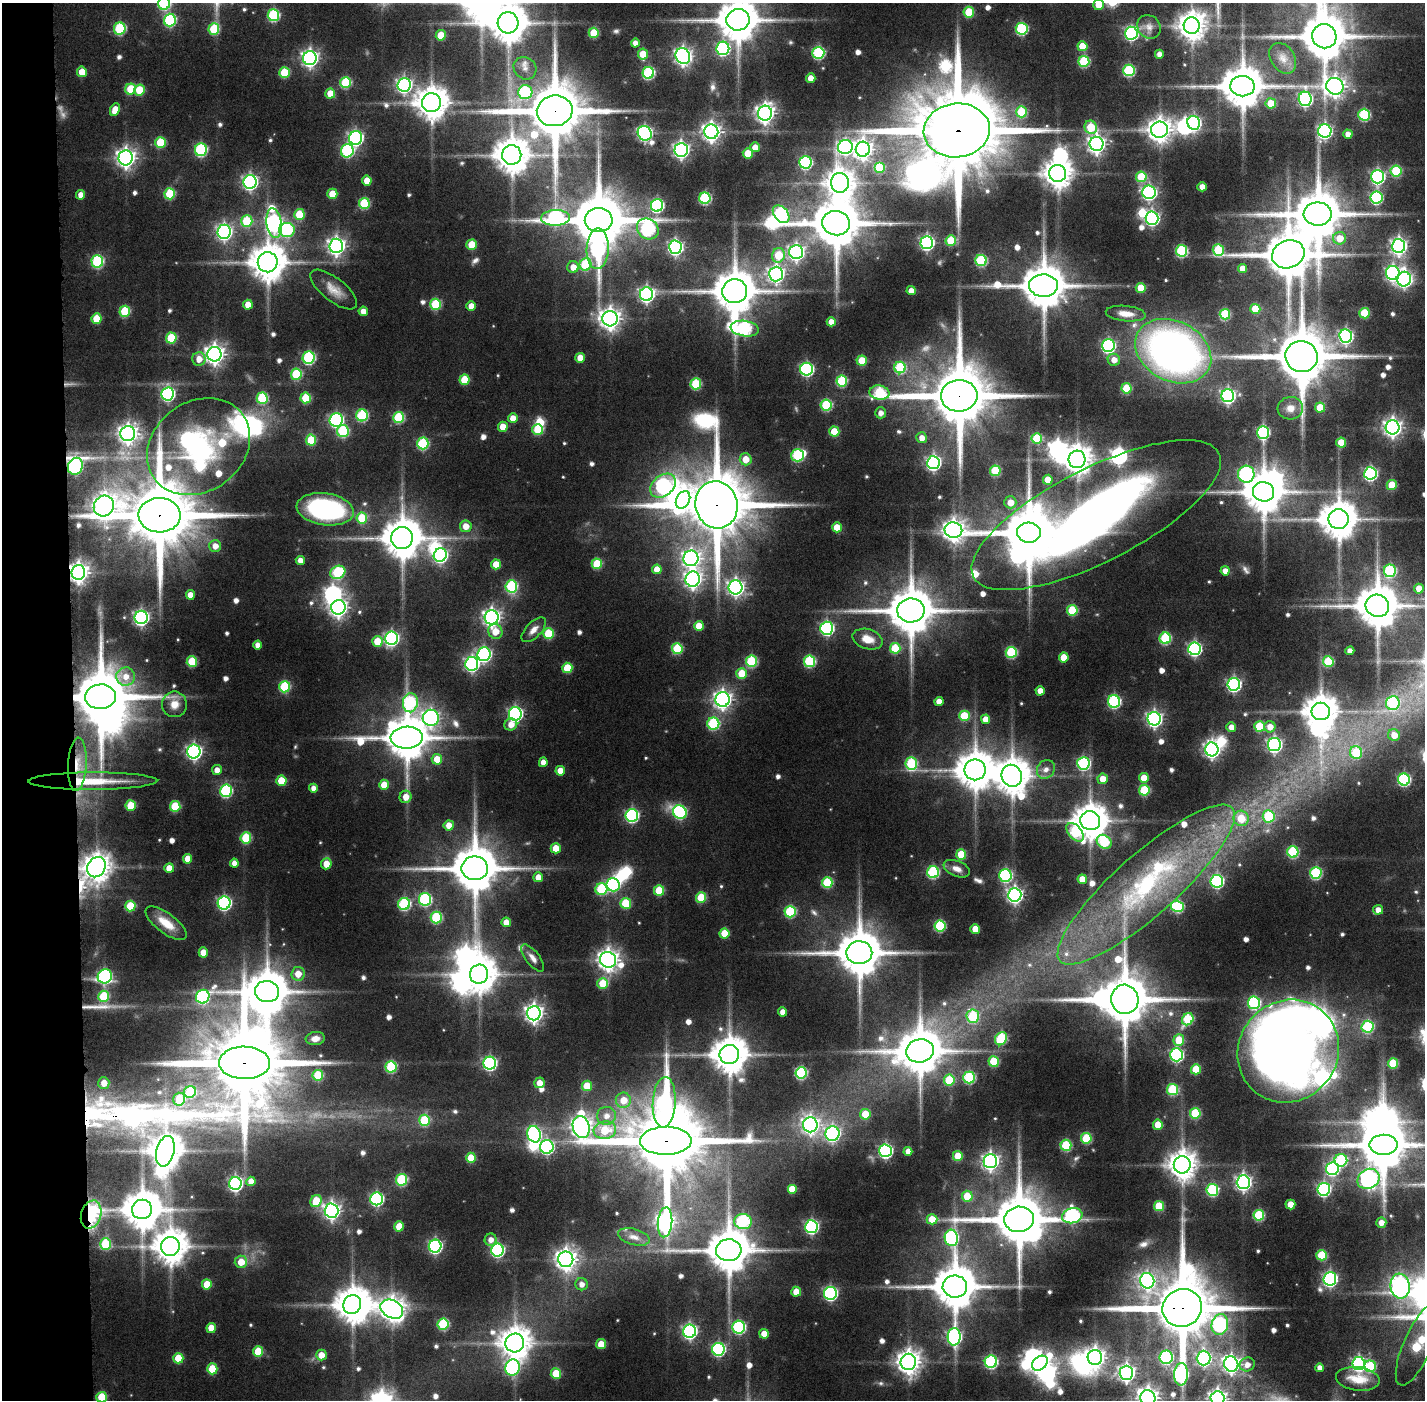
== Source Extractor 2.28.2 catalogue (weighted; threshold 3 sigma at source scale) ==
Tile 4 of 3 x 3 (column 1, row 2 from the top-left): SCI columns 1-1423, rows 1432-2829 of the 4269 x 4258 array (HDU 1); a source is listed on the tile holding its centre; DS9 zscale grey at full resolution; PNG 1427 x 1402 px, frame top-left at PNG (2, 3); each listed source drawn as its Kron ellipse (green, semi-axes under 4 px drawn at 4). Shown black and unused: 5% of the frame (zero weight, under 5 of 10 exposures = <1% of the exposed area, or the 3 px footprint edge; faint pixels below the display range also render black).
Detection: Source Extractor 2.28.2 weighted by HDU 2 'WHT'; one run over the whole footprint, this tile lists its part. Background 0.0951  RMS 0.0064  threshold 0.0262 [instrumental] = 3 sigma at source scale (4.09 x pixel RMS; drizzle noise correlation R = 1.36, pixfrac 0.8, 0.05/0.05 arcsec/px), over >= 5 px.
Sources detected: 680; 8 too faint to see at this stretch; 36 inside a brighter object's white glare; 2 long thin detections or spike segments (spike, bleed or trail) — neither listed nor drawn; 13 inside a brighter listed object's ellipse — not listed separately; of the other 621, all 500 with FLUX_AUTO >= 3.61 (the completeness limit of this list) listed and drawn (121 fainter detections not listed), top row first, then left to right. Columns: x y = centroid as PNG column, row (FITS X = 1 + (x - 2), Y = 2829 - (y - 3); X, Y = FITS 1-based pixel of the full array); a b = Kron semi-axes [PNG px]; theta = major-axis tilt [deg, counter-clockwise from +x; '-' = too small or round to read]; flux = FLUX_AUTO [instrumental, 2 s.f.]
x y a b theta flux
164 3 6 6 - 60
1098 5 5 5 - 8.6
969 12 5 5 - 23
273 15 6 5 - 51
170 20 6 6 - 57
738 20 11 10 - 2100
508 23 11 10 - 1700
1192 26 8 8 - 750
1149 27 13 11 -45 4.6
120 29 6 6 - 47
214 29 6 5 - 28
1022 29 6 6 - 57
594 33 5 5 - 20
1131 33 6 6 - 100
441 35 5 5 - 13
1324 36 12 12 - 2600
635 43 4 4 - 4.3
1082 46 5 5 - 14
723 48 6 6 - 91
818 53 6 6 - 63
643 54 5 5 - 12
1159 54 4 4 - 3.8
683 56 8 7 - 240
310 58 7 7 - 210
1283 58 16 12 -57 6.6
1084 61 5 5 - 41
525 68 12 10 -42 4.9
1129 70 6 6 - 51
82 72 5 5 - 10
284 73 5 5 - 23
648 73 6 6 - 59
811 78 4 4 - 6.6
346 82 5 5 - 36
404 85 7 6 - 170
1242 86 12 10 -1 2200
1335 86 9 8 - 370
131 89 5 5 - 20
140 90 5 5 - 18
525 92 7 7 - 48
330 93 5 5 - 9.8
1305 99 7 6 - 130
431 103 9 9 - 1100
1271 103 5 5 - 15
115 110 7 4 65 8.7
555 111 18 15 8 4900
1021 112 5 5 - 28
765 113 7 7 - 310
1364 115 6 5 - 48
1194 123 7 6 - 110
1091 127 7 6 - 23
957 130 33 27 6 13000
1160 130 8 8 - 540
1325 131 6 6 - 120
711 132 7 7 - 290
645 133 7 6 - 140
1348 134 4 4 - 4.7
356 138 7 6 - 140
160 142 5 5 - 23
1096 144 7 7 - 260
755 147 5 5 - 6.5
845 147 7 7 - 120
863 149 7 7 - 350
201 150 6 6 - 64
681 150 7 6 - 210
347 151 6 6 - 66
748 153 5 5 - 13
512 155 10 9 - 1200
126 158 7 7 - 310
805 162 6 6 - 72
879 168 5 5 - 25
1396 171 5 5 - 33
1058 173 8 8 - 800
1141 177 5 5 - 24
1378 177 7 6 - 120
367 181 5 5 - 7.8
250 182 7 6 - 160
840 183 10 9 - 720
1202 187 4 4 - 5.6
1149 192 7 6 - 130
170 194 5 5 - 29
332 194 5 5 - 14
80 195 5 4 - 4.3
1376 197 6 6 - 65
705 198 5 5 - 52
364 203 5 5 - 32
657 205 6 6 - 80
299 214 5 5 - 17
781 214 10 7 -48 86
1318 214 14 11 0 3100
555 218 14 8 3 99
1152 218 7 6 - 120
599 220 14 12 1 4300
247 221 6 5 - 32
274 223 15 7 -82 170
836 223 14 12 -6 3200
648 229 11 9 -38 92
287 230 8 7 - 62
224 232 7 6 - 160
1340 238 6 6 - 9.8
951 241 5 5 - 22
927 242 6 6 - 130
472 245 5 5 - 15
336 246 7 7 - 250
1399 246 7 6 - 200
675 247 6 6 - 150
598 249 20 11 88 110
1218 250 6 5 - 29
1182 251 6 5 - 52
796 252 7 7 - 180
1288 254 16 13 21 3000
778 255 7 6 - 18
981 260 5 5 - 48
97 261 6 6 - 58
268 262 10 10 - 1400
586 264 6 6 - 36
573 267 6 6 - 6.1
1243 268 4 4 - 5.4
1393 273 7 6 - 150
776 274 7 7 - 210
1404 279 7 6 - 160
1043 286 14 11 -2 2400
1141 288 5 5 - 13
334 290 28 11 -38 9
735 291 12 12 - 2200
911 291 4 4 - 5.4
646 294 7 6 - 160
436 304 5 5 - 33
248 305 5 4 - 7.3
471 306 4 4 - 6.3
1255 309 5 5 - 16
125 311 5 5 - 28
363 311 4 4 - 5
1364 313 5 5 - 22
1126 314 20 7 -6 7.4
1225 314 5 5 - 36
97 319 5 5 - 14
610 319 8 7 - 390
831 322 4 4 - 5.1
745 329 14 7 -9 84
1346 336 6 6 - 120
171 338 5 5 - 27
1108 346 6 6 - 95
1173 351 40 30 -27 310
214 354 7 7 - 330
1301 356 16 15 - 4100
309 358 6 6 - 66
580 358 5 5 - 7.5
199 359 7 6 - 5.2
1114 360 6 6 - 5.1
862 361 5 5 - 14
900 367 6 5 - 40
807 369 6 6 - 96
296 374 5 5 - 35
464 380 5 5 - 15
842 381 5 5 - 35
696 384 5 5 - 30
1127 388 5 5 - 21
879 393 10 7 -9 45
168 394 6 6 - 100
959 396 18 16 4 5400
1228 396 6 6 - 140
262 398 5 5 - 38
306 398 5 5 - 19
826 405 5 5 - 43
1320 407 5 5 - 11
1290 408 13 11 5 5.3
880 413 5 5 - 3.7
362 415 6 6 - 46
398 417 5 5 - 36
513 418 5 5 - 6.8
336 420 7 6 - 110
503 427 5 5 - 7.9
1393 427 7 7 - 260
538 429 5 5 - 26
343 431 6 6 - 41
834 431 5 5 - 15
1263 432 6 6 - 71
128 434 7 7 - 330
922 438 5 5 - 4.8
1037 438 5 5 - 27
311 440 5 5 - 20
423 443 6 6 - 45
1341 443 5 5 - 13
198 447 55 45 36 110
798 455 6 6 - 50
746 459 6 6 - 8.5
1077 459 9 8 - 790
933 463 6 6 - 140
75 466 9 7 68 100
995 471 5 5 - 30
1370 473 6 6 - 100
1246 474 8 8 - 100
1048 480 5 5 - 8.6
1392 485 5 5 - 16
663 486 14 10 38 110
1264 492 11 9 -14 1900
683 500 9 6 62 250
1010 502 6 6 - 6.4
716 505 24 21 -75 6700
104 506 11 9 48 470
325 509 29 16 -8 99
159 515 21 17 -1 7600
1096 515 138 47 27 610
362 518 5 5 - 19
1339 519 10 10 - 1600
466 526 6 6 - 6.1
837 527 5 5 - 11
953 530 9 8 - 430
1029 533 12 10 -3 3600
402 538 11 11 - 1800
215 546 6 6 - 4.9
440 555 7 6 - 120
691 558 8 7 - 240
300 560 4 4 - 4.7
496 564 5 5 - 11
597 564 5 5 - 23
657 569 5 5 - 8.3
1225 571 4 4 - 4.5
1390 571 6 6 - 53
78 572 7 7 - 370
338 572 8 6 24 46
693 579 8 7 - 230
511 586 6 6 - 52
736 587 7 7 - 210
1419 589 5 4 - 8.6
190 595 5 4 - 5.4
1377 606 12 11 - 2200
338 607 7 7 - 260
911 610 14 12 2 2700
1072 610 5 5 - 26
141 617 7 6 - 160
492 617 7 7 - 250
699 626 5 5 - 9.2
827 628 6 6 - 100
534 630 15 7 46 4.4
495 632 8 7 - 8.4
548 633 5 5 - 23
391 638 6 6 - 130
1165 638 5 5 - 46
867 639 15 10 -17 8.7
377 641 5 5 - 12
258 645 4 4 - 4.3
895 648 5 5 - 20
677 649 5 5 - 32
1194 649 6 6 - 110
1350 651 4 4 - 4.2
1011 652 5 5 - 44
484 654 7 6 - 120
1064 657 5 5 - 11
192 661 5 5 - 24
751 661 6 5 - 40
809 661 6 5 - 46
1328 662 5 5 - 32
472 664 7 6 - 130
567 668 5 5 - 19
742 673 5 5 - 16
126 677 9 9 - 6.8
1234 684 6 6 - 120
285 687 5 5 - 39
1040 691 4 4 - 5.9
100 697 15 12 5 4300
723 699 7 7 - 260
939 701 4 4 - 6
1114 701 6 6 - 76
410 703 9 7 82 57
1393 703 7 7 - 46
174 704 13 12 - 7
1321 711 9 8 - 1200
515 714 6 6 - 130
964 716 5 5 - 22
431 718 8 8 - 180
985 719 5 4 - 6.9
1154 719 7 6 - 180
713 724 6 6 - 51
511 725 6 6 - 5.3
1259 726 5 5 - 24
1231 727 5 5 - 4.8
1270 727 6 5 - 6.3
1394 735 6 5 - 6.4
407 738 16 11 2 2300
1274 745 6 6 - 150
1212 749 7 6 - 210
194 752 7 6 - 160
1356 753 6 6 - 25
437 759 5 5 - 9.4
543 762 4 4 - 5.1
1083 763 6 6 - 72
77 764 27 9 87 13
911 764 6 6 - 43
1046 769 10 8 50 4.1
217 770 5 5 - 4.7
975 770 10 10 - 1600
560 771 5 5 - 7.1
1012 776 11 10 - 1400
1144 778 5 5 - 8.4
1103 779 5 5 - 7.1
1404 780 6 6 - 68
93 781 64 8 0 25
281 781 5 5 - 14
384 785 5 5 - 10
313 788 4 4 - 4.1
1144 790 5 5 - 32
226 791 6 6 - 67
406 797 6 6 - 6.2
131 806 5 5 - 17
175 806 5 5 - 27
680 812 7 6 - 81
632 815 6 6 - 87
1269 816 6 6 - 32
1241 818 8 7 - 13
1090 821 10 9 - 1200
449 825 5 5 - 5.8
1075 832 11 6 -49 49
246 838 5 5 - 28
1104 842 8 6 -39 42
556 848 5 5 - 12
1293 852 5 5 - 44
961 854 5 5 - 18
188 859 5 4 - 7.5
234 863 4 4 - 4.1
326 864 5 5 - 7.6
96 867 10 8 56 750
169 868 5 4 - 6.9
475 868 13 12 - 2800
957 869 14 7 -22 4.5
933 872 6 6 - 58
1316 873 6 6 - 54
1005 875 6 6 - 77
538 877 5 5 - 6
1082 879 5 4 - 7.5
1217 881 6 6 - 90
827 882 5 5 - 31
613 885 6 6 - 82
1146 885 115 30 42 130
601 889 6 6 - 39
659 891 5 5 - 18
1015 895 7 6 - 180
701 897 5 5 - 22
425 899 6 6 - 64
224 903 6 6 - 110
626 903 5 5 - 24
404 904 6 6 - 59
130 906 5 5 - 22
1177 906 6 5 - 46
1378 910 5 5 - 4.1
790 912 6 5 - 41
436 917 6 5 - 42
506 922 5 5 - 7.3
166 923 24 10 -37 11
940 926 5 5 - 44
975 929 5 5 - 10
724 933 5 5 - 14
203 952 5 4 - 7.1
859 953 13 11 -1 2600
533 958 16 7 -52 4
608 960 8 7 - 420
298 974 7 6 - 6.8
479 974 9 9 - 1200
105 976 7 7 - 96
603 983 5 5 - 18
267 992 12 10 -10 2000
104 996 5 5 - 28
203 997 7 6 - 70
1125 999 15 13 -78 3400
1254 1003 6 6 - 68
783 1012 4 4 - 5.2
534 1013 7 7 - 290
973 1016 7 6 - 35
1188 1019 6 5 - 35
1368 1027 6 6 - 48
315 1038 9 6 7 4.4
1001 1039 7 5 59 41
1179 1040 5 5 - 15
920 1051 14 11 8 2300
1288 1051 53 49 52 580
729 1055 10 9 - 1400
1176 1055 6 6 - 96
994 1061 5 5 - 25
244 1063 25 16 -1 9400
490 1063 6 6 - 100
1393 1063 5 5 - 25
391 1067 6 5 - 44
1196 1069 5 5 - 19
801 1073 6 5 - 55
318 1075 5 5 - 26
969 1077 6 6 - 50
949 1080 5 5 - 25
104 1083 6 5 - 6.3
539 1083 5 5 - 5.7
587 1086 5 5 - 15
1172 1090 5 5 - 38
190 1092 6 5 - 32
179 1099 6 6 - 20
623 1100 7 7 - 9.1
664 1102 25 11 87 100
1195 1113 5 5 - 27
865 1114 5 5 - 14
606 1116 9 9 - 5.3
424 1120 5 5 - 29
810 1125 7 7 - 210
1158 1125 5 5 - 9.5
581 1127 11 8 -75 410
605 1130 11 9 8 18
534 1134 8 6 -75 93
832 1134 7 7 - 140
1086 1138 5 5 - 29
666 1141 26 14 1 9400
1066 1145 5 5 - 33
1383 1145 14 10 0 2900
547 1147 7 6 - 100
165 1151 16 9 76 1100
885 1151 6 6 - 110
908 1151 4 4 - 4.4
958 1156 5 5 - 13
471 1158 5 5 - 16
1341 1160 6 6 - 47
990 1161 7 6 - 220
1182 1165 9 8 - 790
1332 1169 6 6 - 84
1368 1179 11 9 33 240
402 1180 6 5 - 43
251 1181 4 4 - 5.1
1243 1182 7 6 - 190
235 1184 6 6 - 130
792 1189 5 5 - 12
1324 1189 6 6 - 92
1212 1190 6 6 - 55
967 1196 5 5 - 15
377 1199 6 6 - 94
316 1201 6 5 - 18
1290 1204 5 5 - 8.6
1159 1206 5 5 - 21
142 1209 10 10 - 1700
332 1211 7 7 - 230
91 1214 14 10 73 61
1259 1215 5 5 - 37
1072 1216 10 7 15 100
932 1219 5 5 - 11
1019 1219 15 12 6 3700
665 1222 15 7 86 250
743 1222 8 7 - 60
1381 1223 5 5 - 4.2
399 1226 5 5 - 12
811 1227 6 6 - 100
634 1237 16 8 -15 4.6
951 1238 8 6 -81 89
491 1240 6 6 - 4.1
105 1244 6 5 - 26
170 1246 9 9 - 1200
435 1246 6 6 - 110
498 1250 6 6 - 97
729 1250 13 11 3 2300
1322 1255 5 5 - 25
566 1259 8 7 - 400
241 1262 6 6 - 9.2
1330 1279 7 6 - 130
1147 1281 8 7 - 140
207 1284 5 5 - 13
581 1284 6 6 - 3.6
955 1286 12 11 - 2500
1400 1286 12 9 -82 280
796 1292 5 5 - 8.2
830 1293 6 6 - 110
352 1304 10 8 71 1300
1182 1308 20 18 25 6100
392 1309 12 8 -29 560
443 1324 5 5 - 43
1220 1324 10 8 76 79
739 1327 6 6 - 73
211 1328 5 4 - 8.2
690 1331 6 6 - 150
764 1334 5 4 - 8.2
954 1337 9 6 88 140
515 1343 9 9 - 930
601 1344 5 5 - 10
1418 1344 44 14 66 54
718 1349 6 6 - 86
258 1352 5 5 - 19
321 1355 5 5 - 6.6
1095 1357 7 7 - 340
1166 1357 6 6 - 76
178 1358 5 5 - 16
1204 1358 7 7 - 130
908 1362 8 7 - 530
991 1362 6 6 - 72
1040 1363 9 6 39 240
1231 1364 8 7 - 260
1359 1364 6 6 - 130
1247 1365 8 7 - 4.3
1370 1366 6 5 - 37
512 1367 8 7 - 110
1320 1368 4 4 - 4.1
212 1369 5 5 - 19
556 1373 5 5 - 18
1126 1373 7 7 - 230
1181 1374 11 7 86 130
1358 1379 22 11 -7 10
102 1397 5 5 - 21
1148 1398 8 7 - 410
1217 1398 7 7 - 280
Overlapping masked pixels (flux is a lower limit): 15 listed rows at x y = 555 111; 957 130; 959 396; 75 466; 716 505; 159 515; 78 572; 100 697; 77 764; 93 781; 96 867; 244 1063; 666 1141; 91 1214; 1182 1308
Isophote crosses this tile's border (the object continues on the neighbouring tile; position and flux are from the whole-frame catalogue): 10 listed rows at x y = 164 3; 1098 5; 738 20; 508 23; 1324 36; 1383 1145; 1418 1344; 102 1397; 1148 1398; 1217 1398